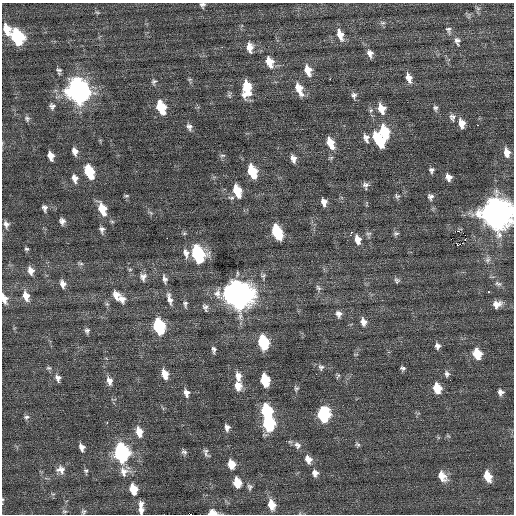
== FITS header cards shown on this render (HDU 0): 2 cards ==
NAXIS1  =                  512 / Axis length
NAXIS2  =                  512 / Axis length

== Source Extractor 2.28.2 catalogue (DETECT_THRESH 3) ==
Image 512 x 512 px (HDU 0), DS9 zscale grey, 1 PNG px = 1 image px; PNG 516 x 516 px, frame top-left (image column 1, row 512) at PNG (2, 3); no overlay
Background 0.0902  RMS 0.81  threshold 2.42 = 3 sigma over >= 5 px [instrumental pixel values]
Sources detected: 152; all 152 listed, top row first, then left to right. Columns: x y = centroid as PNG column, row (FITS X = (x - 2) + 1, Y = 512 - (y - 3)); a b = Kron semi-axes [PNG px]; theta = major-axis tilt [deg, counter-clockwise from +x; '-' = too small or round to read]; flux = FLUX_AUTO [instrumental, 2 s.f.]
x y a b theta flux
202 5 7 7 - 140
478 8 7 4 0 87
97 12 6 3 -19 69
383 23 8 6 0 130
7 29 13 8 -72 840
448 30 12 7 -70 200
340 35 14 7 -71 530
17 37 12 8 -69 5000
457 41 11 8 -79 240
222 47 2 2 - 37
250 47 12 8 -83 490
370 53 11 7 -72 290
270 62 14 9 -69 750
59 70 8 6 -13 140
308 70 13 8 -72 680
409 78 13 7 -74 430
189 79 7 4 0 69
330 79 2 2 - 450
154 82 8 6 68 140
247 88 15 8 89 1700
299 89 17 8 -68 750
78 91 13 10 -70 40000
354 95 9 8 - 200
52 106 8 7 - 190
161 107 11 7 -70 2100
435 108 8 6 -76 150
381 109 12 8 -71 650
371 110 7 5 70 120
452 117 11 8 -80 240
27 119 8 7 - 160
461 123 11 7 -75 520
477 125 3 2 - 220
189 127 9 7 -66 210
384 132 12 7 -76 2300
366 138 13 8 -71 300
379 140 15 7 -61 2300
330 143 13 7 -68 870
75 151 9 6 -73 310
507 153 10 7 -81 570
222 155 8 4 1 85
51 156 8 5 -70 450
293 159 9 6 -74 310
431 170 7 6 - 160
252 171 11 7 -71 2100
89 172 11 7 -69 2300
448 177 7 6 - 360
75 178 11 7 -74 330
365 185 9 7 -87 200
237 191 11 6 -71 1500
126 196 7 4 6 81
397 196 8 6 -17 130
430 197 7 7 - 200
231 198 9 5 -4 140
324 202 8 6 -76 320
44 208 9 7 -77 200
102 209 14 7 -70 1200
151 213 8 4 -31 100
497 213 13 11 -73 97000
62 221 7 6 - 220
6 224 9 7 -77 240
102 229 9 6 -81 200
458 231 2 2 - 9400
277 232 11 7 -68 3400
351 233 7 3 60 160
396 233 8 6 1 120
368 234 8 5 6 130
465 235 2 2 - 73
167 238 2 2 - 290
358 239 11 7 -74 540
465 239 2 2 - 40
458 245 2 2 - 16000
26 249 6 5 - 93
186 253 14 8 -75 360
198 254 12 8 -71 8100
488 260 7 7 - 170
80 263 10 4 -11 120
130 269 6 5 - 79
31 271 10 7 -69 380
263 276 10 6 77 150
143 277 10 8 84 270
165 279 12 6 -77 210
397 280 8 6 -52 140
63 284 10 7 -74 300
498 284 10 5 -23 150
318 288 10 5 -52 150
488 292 3 2 - 540
238 294 13 11 -63 77000
116 295 12 9 -65 450
26 296 13 8 -73 540
4 299 12 6 -72 410
122 299 10 9 - 370
169 299 17 7 -75 350
185 304 10 6 -85 160
497 304 9 7 17 410
205 307 9 6 -78 180
338 314 9 7 -81 250
363 322 10 8 -76 370
159 327 11 7 -74 5300
87 331 7 6 - 160
263 343 10 7 -77 3600
437 346 8 7 - 220
214 350 8 5 -85 160
356 354 6 3 18 61
477 354 9 7 -70 1200
321 367 8 8 - 180
49 368 7 5 -14 110
403 368 6 5 - 130
165 374 11 7 -73 630
316 374 2 2 - 61
447 374 9 7 -86 190
238 376 12 7 -79 440
338 376 8 5 77 94
58 378 10 7 -70 240
265 380 9 6 -77 2300
109 381 12 7 -75 340
238 386 11 9 -87 560
296 388 8 6 77 130
437 388 9 7 -76 1000
500 392 8 7 - 230
186 393 10 7 -79 280
266 411 10 7 -79 4200
323 415 10 8 -89 5700
26 417 7 5 17 140
107 422 3 2 - 130
268 424 10 7 -80 5600
227 427 9 6 -82 230
139 432 12 7 -76 660
448 436 7 3 -36 63
357 444 7 5 -34 100
297 445 11 8 -48 280
82 447 8 6 -76 280
184 452 8 6 -45 150
121 453 11 8 -79 12000
206 454 13 5 -39 180
308 459 10 8 -63 440
231 464 9 7 -75 760
61 470 12 10 -39 380
86 471 8 6 -86 120
124 471 13 12 - 490
315 473 8 7 - 320
442 476 12 8 -60 690
487 476 10 6 -69 960
237 483 9 7 -77 990
250 487 9 7 -82 160
133 489 10 7 -77 1000
2 504 4 3 - 51
271 505 10 7 -74 830
141 507 15 6 -87 430
64 511 7 5 -5 100
83 511 7 6 - 110
212 513 8 5 -6 580
191 514 2 2 - 390
At the frame edge (FLAGS 8, measured only in part): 7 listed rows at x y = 202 5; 497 213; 4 299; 2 504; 141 507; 212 513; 191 514